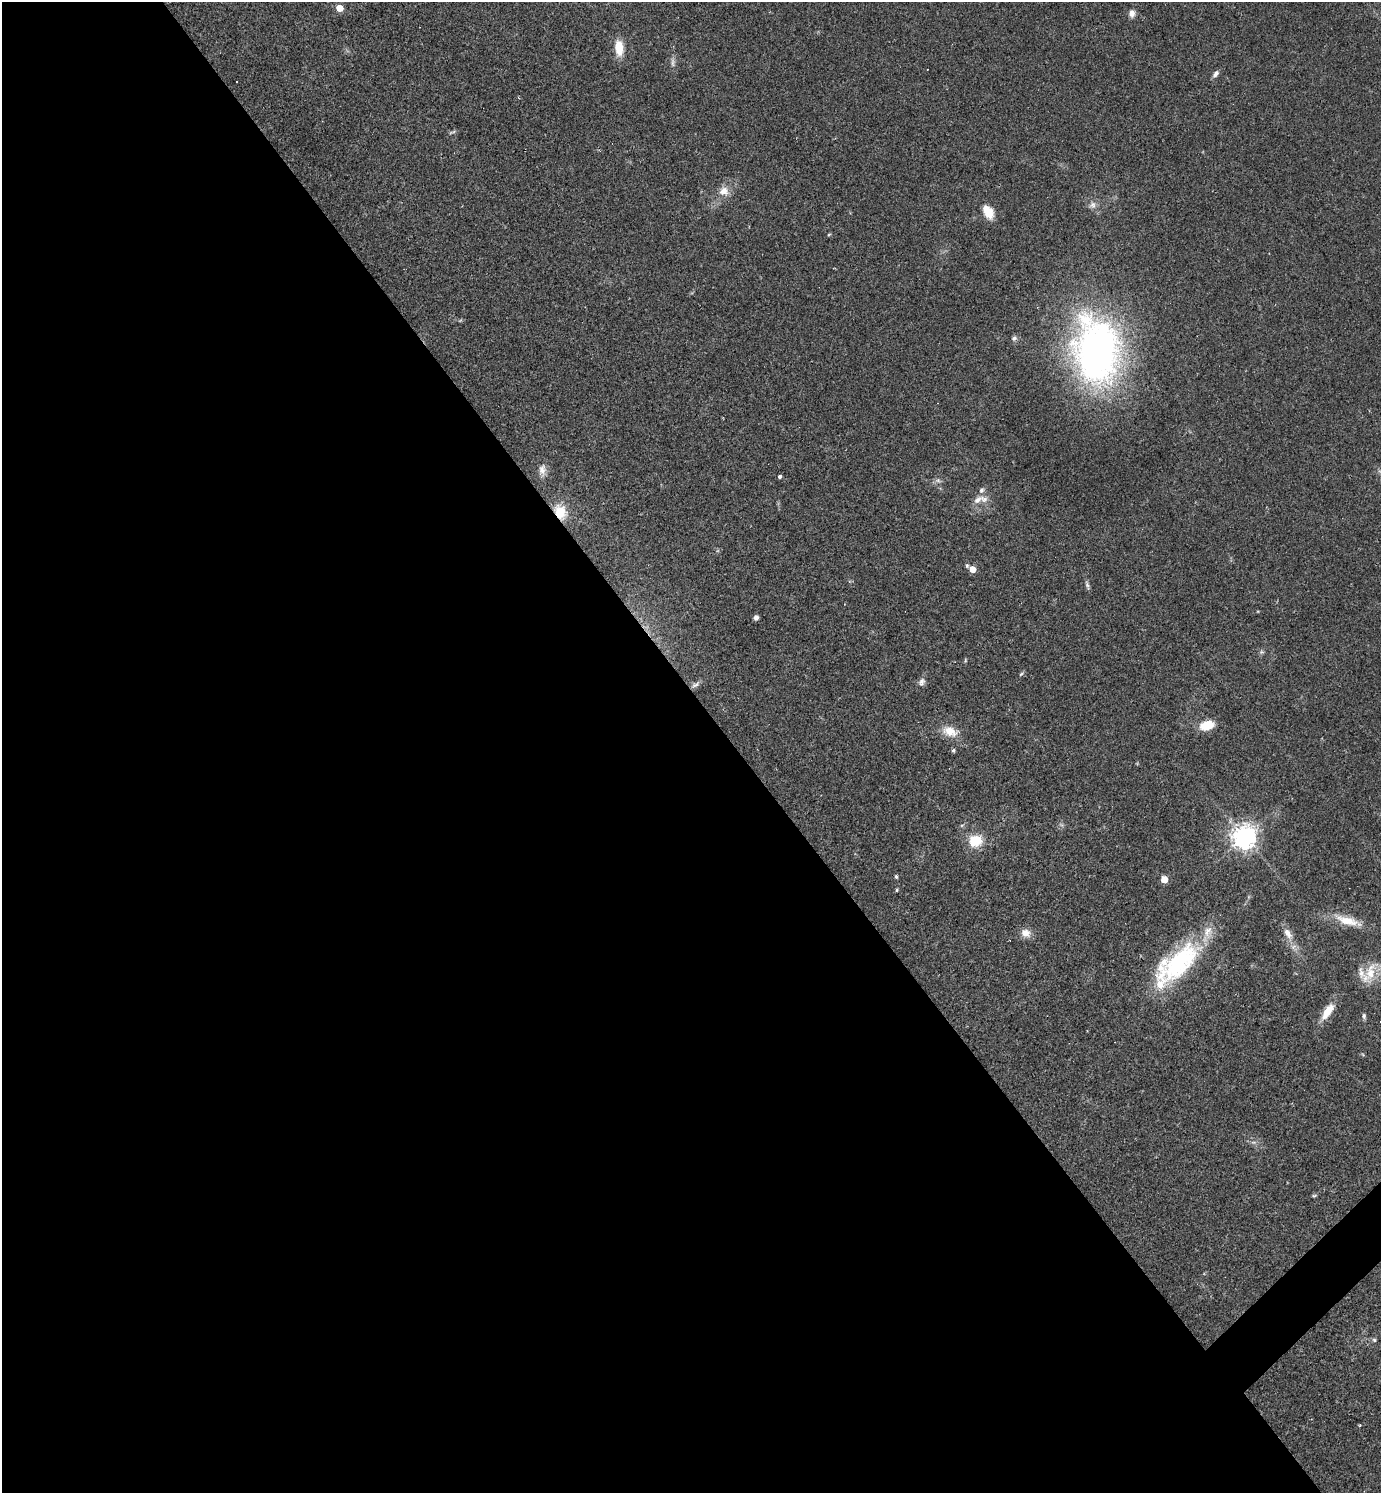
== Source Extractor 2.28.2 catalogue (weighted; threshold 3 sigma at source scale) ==
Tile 9 of 4 x 4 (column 1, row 3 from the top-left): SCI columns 295-1673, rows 1492-2982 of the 5962 x 5964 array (HDU 1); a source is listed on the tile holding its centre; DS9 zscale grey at full resolution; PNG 1383 x 1495 px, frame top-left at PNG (2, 2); no overlay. Shown black and unused: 54% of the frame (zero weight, under 2 of 3 exposures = <1% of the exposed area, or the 3 px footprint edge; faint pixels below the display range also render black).
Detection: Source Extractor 2.28.2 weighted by HDU 2 'WHT'; one run over the whole footprint, this tile lists its part. Background 0.0346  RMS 0.0062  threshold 0.0281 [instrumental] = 3 sigma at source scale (4.5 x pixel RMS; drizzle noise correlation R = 1.50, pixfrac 1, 0.05/0.05 arcsec/px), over >= 5 px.
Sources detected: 49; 1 cosmic-ray / hot-pixel residue — not listed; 4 inside a brighter listed object's ellipse — not listed separately; the other 44 listed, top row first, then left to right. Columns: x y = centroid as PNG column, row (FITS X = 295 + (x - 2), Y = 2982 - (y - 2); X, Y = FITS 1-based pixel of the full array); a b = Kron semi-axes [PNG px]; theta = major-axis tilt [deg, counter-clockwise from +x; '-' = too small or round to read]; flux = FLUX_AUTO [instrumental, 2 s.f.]
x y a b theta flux
339 8 5 4 - 12
1132 13 10 7 87 3.1
619 48 12 7 -84 16
673 62 14 4 -87 2.1
1216 74 10 6 52 2.2
452 132 12 3 23 1.1
724 191 14 12 11 6.5
1093 205 10 8 -81 3.1
988 212 17 10 -60 9.8
829 234 5 3 - 0.6
1014 338 8 6 26 1.6
1096 351 85 56 -83 230
542 470 17 9 -89 4.7
780 476 3 3 - 4.1
938 480 7 4 -1 1.4
978 500 18 8 33 5.8
560 512 18 13 -64 14
967 566 5 4 - 1.1
972 569 5 4 - 9.9
1087 585 13 4 -72 1.7
756 617 5 4 - 2
1262 652 6 5 - 1.1
1021 674 7 4 44 0.95
922 682 11 8 84 2.6
695 685 12 5 34 2.3
1207 725 17 11 15 11
950 731 22 13 -25 9.7
953 750 6 5 - 1.1
962 825 6 4 18 0.86
1244 837 8 8 - 550
975 840 19 16 13 13
896 877 5 4 - 1
1164 879 5 5 - 12
897 890 4 3 - 0.84
1348 921 38 11 -17 14
1026 933 13 10 -21 5.4
1288 933 15 9 -56 5.7
1180 962 64 28 40 78
1370 972 30 12 77 13
1327 1011 25 10 57 9.8
1364 1016 7 5 -80 1.3
1253 1142 7 4 -18 1.3
1314 1196 6 4 15 0.85
1374 1340 6 5 - 1.1
Overlapping masked pixels (flux is a lower limit): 1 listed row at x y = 560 512